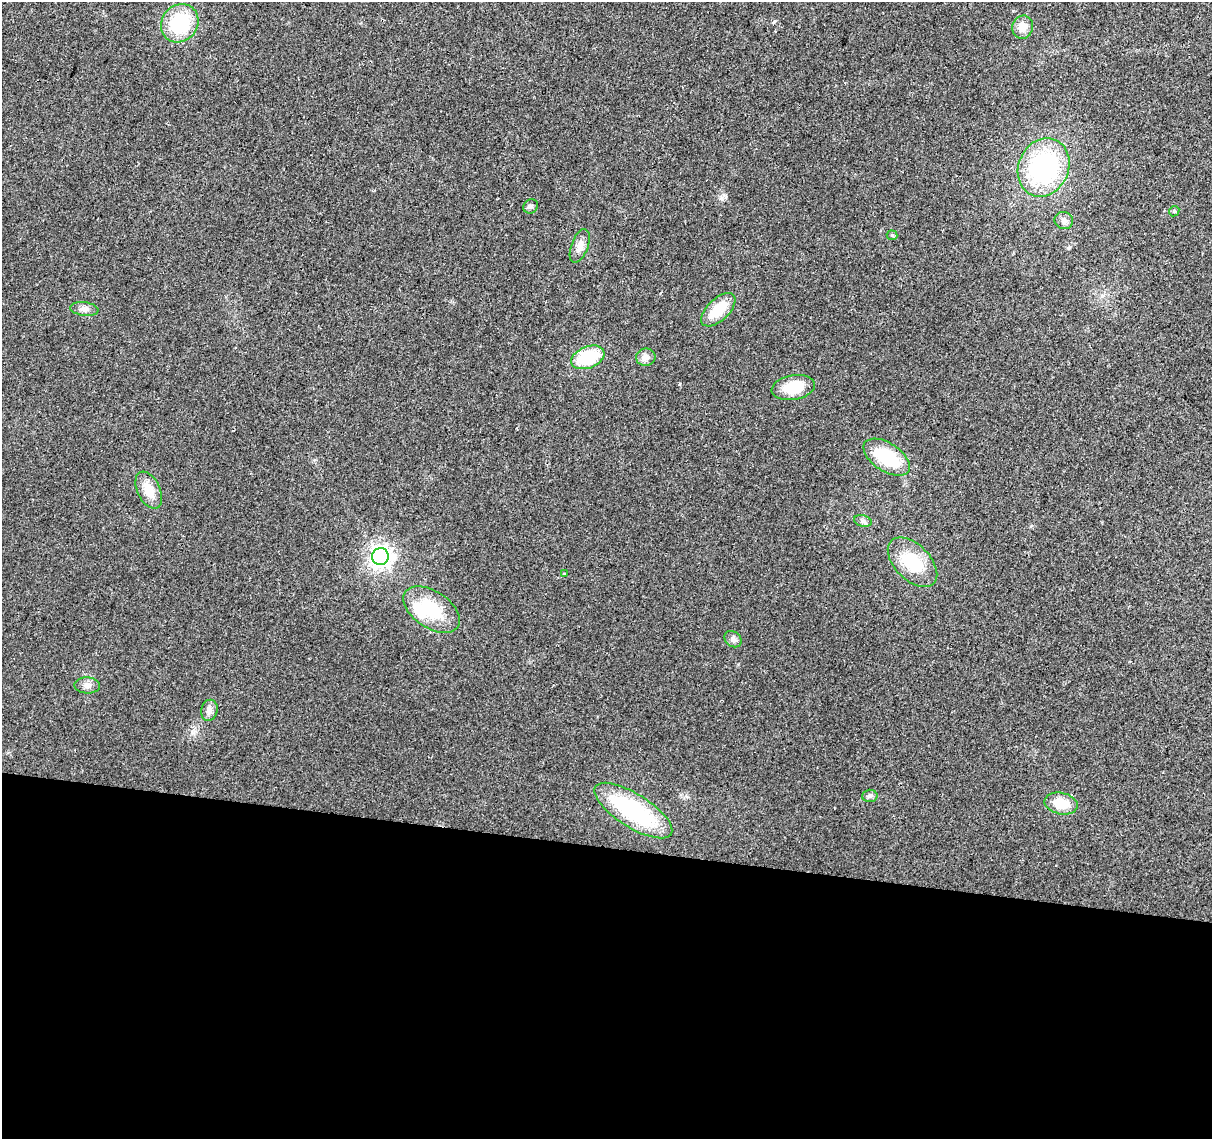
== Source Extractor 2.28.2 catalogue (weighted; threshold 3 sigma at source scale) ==
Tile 14 of 4 x 4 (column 2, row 4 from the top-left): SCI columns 1211-2420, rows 226-1362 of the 4847 x 5057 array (HDU 1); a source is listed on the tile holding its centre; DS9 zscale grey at full resolution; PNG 1214 x 1141 px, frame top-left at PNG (2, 2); each listed source drawn as its Kron ellipse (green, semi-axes under 4 px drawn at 4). Shown black and unused: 26% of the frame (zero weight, under 2 of 3 exposures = <1% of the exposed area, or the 3 px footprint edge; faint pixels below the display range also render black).
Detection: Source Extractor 2.28.2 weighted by HDU 2 'WHT'; one run over the whole footprint, this tile lists its part. Background 0.0273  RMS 0.0063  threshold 0.0285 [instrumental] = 3 sigma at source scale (4.5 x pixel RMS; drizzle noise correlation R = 1.50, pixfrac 1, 0.0396/0.0396 arcsec/px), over >= 5 px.
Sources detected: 27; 1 inside a brighter object's white glare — neither listed nor drawn; the other 26 listed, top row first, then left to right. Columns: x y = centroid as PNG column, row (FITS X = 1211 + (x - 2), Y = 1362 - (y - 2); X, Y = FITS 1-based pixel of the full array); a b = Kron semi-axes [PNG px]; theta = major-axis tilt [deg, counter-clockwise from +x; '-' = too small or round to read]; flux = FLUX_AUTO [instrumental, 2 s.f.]
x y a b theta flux
180 23 20 17 50 40
1023 27 12 10 77 6.5
1044 167 30 25 65 85
531 206 8 6 39 1.5
1174 211 5 4 - 0.92
1064 221 9 8 - 2.5
892 235 5 5 - 0.78
580 246 18 8 70 4.8
84 309 14 6 -7 3.3
718 310 21 11 43 18
588 357 17 11 21 31
646 357 10 8 8 3.7
793 387 22 12 10 19
887 457 26 14 -33 31
149 490 20 11 -64 11
863 521 9 5 -15 2
380 557 8 8 - 420
912 562 30 17 -45 26
564 574 3 3 - 2
432 610 32 18 -34 29
733 639 9 7 -39 2.3
87 685 13 8 -2 3.3
209 710 11 8 76 3.4
870 796 7 6 - 1.6
1061 804 17 10 -12 13
633 811 45 16 -32 69
Unlisted compact peaks at least as high as the median listed source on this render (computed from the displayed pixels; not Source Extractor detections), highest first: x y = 774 22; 192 732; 721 198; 680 384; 1068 248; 738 664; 1013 11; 1031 526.